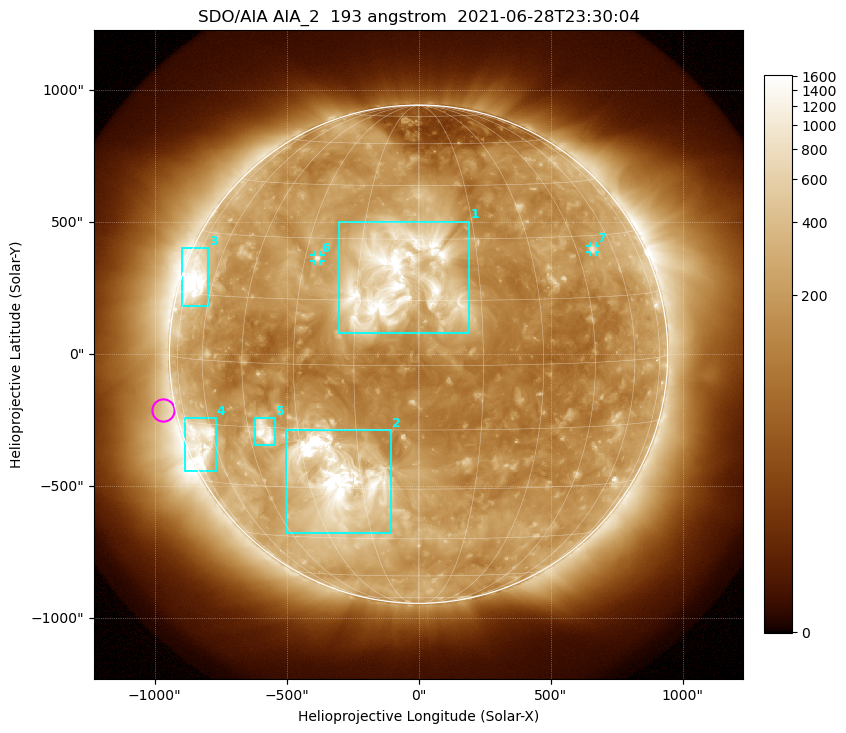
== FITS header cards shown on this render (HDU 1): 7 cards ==
TELESCOP= 'SDO/AIA '           / For AIA: SDO/AIA
INSTRUME= 'AIA_2   '           / For AIA: AIA_ATA1, AIA_ATA2, AIA_ATA3 or AIA_AT
WAVELNTH=                  193 / [angstrom] Wavelength
WAVEUNIT= 'angstrom'           / Wavelength unit: angstrom
DATE-OBS= '2021-06-28T23:30:04.843' / [ISO] Date when observation started; ISO 8
CTYPE1  = 'HPLN-TAN'           / CTYPE1: HPLN
CTYPE2  = 'HPLT-TAN'           / CTYPE2: HPLT

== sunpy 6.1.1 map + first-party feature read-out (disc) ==
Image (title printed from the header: SDO/AIA AIA_2  193 angstrom  2021-06-28T23:30:04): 1024 x 1024 px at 2.4 arcsec/px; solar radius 944 arcsec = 393 px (full disc in frame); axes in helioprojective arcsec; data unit not stated in the header (colour bar unlabelled)
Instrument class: DISC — disc imager (sunpy class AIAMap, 193 A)
Bright regions (active regions / flare kernels): reference = the median radial profile (limb darkening/brightening removed); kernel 9 px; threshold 5 sigma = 387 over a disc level ~174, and >= 1.15x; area >= 12 px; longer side >= 9 px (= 22 arcsec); searched inside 0.97 R_sun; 7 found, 7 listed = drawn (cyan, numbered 1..; 2 of them under ~33 arcsec drawn as corner ticks so the feature stays visible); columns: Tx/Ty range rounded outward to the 5 arcsec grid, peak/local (2 s.f.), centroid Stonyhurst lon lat
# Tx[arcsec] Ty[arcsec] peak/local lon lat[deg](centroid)
1 -300..195 80..505 14 -5 +20
2 -505..-100 -680..-285 26 -21 -28
3 -900..-795 180..400 12 -69 +18
4 -885..-765 -445..-240 6.7 -66 -19
5 -625..-545 -345..-240 9.3 -40 -16
6 -395..-370 350..375 4.6 -26 +25
7 650..675 385..410 4.6 +51 +26
Off-limb structures (1.02-1.3 R_sun): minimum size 162 px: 3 found; the strongest spans PA ~50..135 deg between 1.02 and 1.3 R_sun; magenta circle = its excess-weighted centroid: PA ~100 deg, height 1.05 R_sun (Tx ~-970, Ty ~-210 arcsec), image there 1.5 x the reference